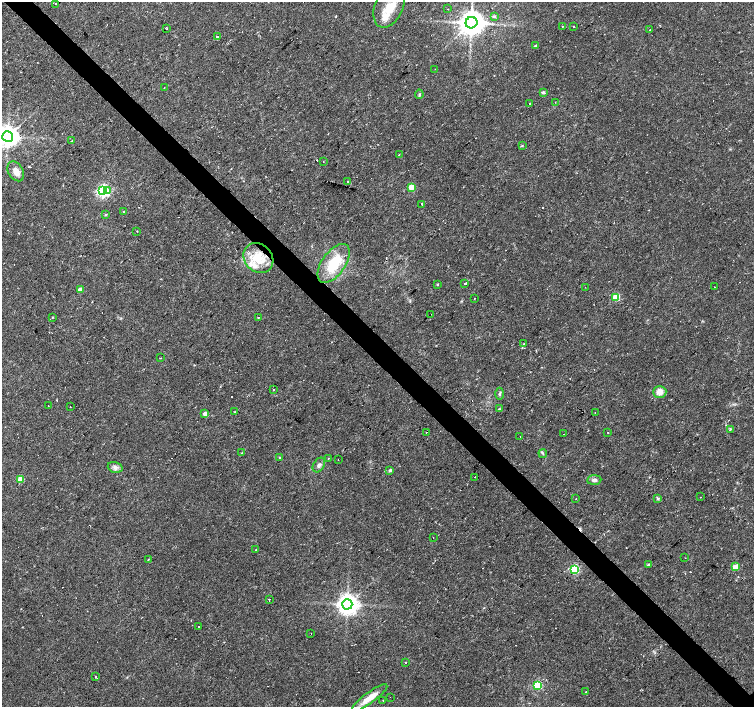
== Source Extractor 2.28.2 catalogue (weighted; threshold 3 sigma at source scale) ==
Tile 11 of 4 x 4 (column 3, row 3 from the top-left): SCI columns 3011-4514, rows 1560-2968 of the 6020 x 6003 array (HDU 1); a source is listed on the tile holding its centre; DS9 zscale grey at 2 x 2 block average (1 PNG px = mean of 2 x 2 image px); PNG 756 x 709 px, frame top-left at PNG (2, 2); each listed source drawn as its Kron ellipse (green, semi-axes under 4 px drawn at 4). Shown black and unused: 4% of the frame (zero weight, under 2 of 3 exposures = <1% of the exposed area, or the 3 px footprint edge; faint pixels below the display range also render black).
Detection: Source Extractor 2.28.2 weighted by HDU 2 'WHT'; one run over the whole footprint, this tile lists its part. Background 0.0355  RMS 0.0036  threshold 0.0163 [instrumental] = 3 sigma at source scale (4.5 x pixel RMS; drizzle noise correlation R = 1.50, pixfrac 1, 0.0396/0.0396 arcsec/px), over >= 5 px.
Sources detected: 114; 21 cosmic-ray / hot-pixel residue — neither listed nor drawn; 2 inside a brighter listed object's ellipse — not listed separately; the other 91 listed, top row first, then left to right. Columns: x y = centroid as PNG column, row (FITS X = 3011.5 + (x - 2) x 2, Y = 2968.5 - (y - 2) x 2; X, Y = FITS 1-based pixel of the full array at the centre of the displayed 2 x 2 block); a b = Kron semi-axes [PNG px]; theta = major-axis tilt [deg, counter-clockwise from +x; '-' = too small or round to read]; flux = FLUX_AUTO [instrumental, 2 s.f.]
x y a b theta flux
55 4 2 2 - 0.41
389 6 22 14 67 20
448 9 2 2 - 0.42
494 16 3 3 - 0.99
471 23 6 5 - 1300
562 26 2 2 - 0.58
573 26 2 2 - 0.61
167 28 2 2 - 1.2
649 30 2 2 - 0.48
217 37 2 2 - 4.1
536 46 2 2 - 3.3
435 69 2 2 - 0.43
164 88 2 2 - 0.94
543 92 3 3 - 1.7
419 94 4 3 - 1
555 102 2 2 - 0.49
529 103 2 2 - 1.1
8 136 5 5 - 720
72 141 2 2 - 0.36
522 146 3 2 - 0.69
399 154 2 2 - 0.35
323 162 2 2 - 0.56
16 171 11 7 -59 6.8
347 181 2 2 - 1.6
411 187 3 3 - 21
103 191 4 3 - 170
107 191 2 2 - 6.9
422 204 2 2 - 1
124 212 3 3 - 0.82
106 215 4 3 - 0.71
137 231 2 2 - 0.49
258 258 16 13 -45 26
334 263 22 11 55 29
465 283 2 2 - 5.2
437 284 3 2 - 0.81
585 287 2 2 - 0.26
715 287 2 2 - 1.5
80 290 3 2 - 7.4
616 297 3 3 - 35
474 298 2 2 - 0.47
431 314 2 2 - 0.57
52 317 3 2 - 0.56
258 318 2 2 - 1.9
524 343 2 2 - 0.72
160 358 2 2 - 0.62
274 390 2 2 - 0.54
660 392 7 6 - 7.1
499 394 6 2 90 1.1
48 405 2 2 - 0.39
70 407 2 2 - 0.39
499 409 3 2 - 0.63
235 412 3 2 - 0.54
595 413 2 2 - 0.43
205 414 3 3 - 6
730 429 4 3 - 0.8
426 432 2 2 - 2.2
607 432 2 2 - 0.59
564 434 2 2 - 1.4
520 436 2 2 - 1.3
241 453 2 2 - 3
543 453 4 3 - 1.2
279 457 3 2 - 0.5
328 458 2 2 - 0.33
338 460 2 2 - 0.82
319 465 8 5 58 3
115 467 7 5 -17 3.1
390 470 3 2 - 2
475 477 2 2 - 0.5
20 479 3 3 - 19
594 480 7 4 4 2.5
701 497 2 2 - 0.75
658 498 4 3 - 1
576 499 2 2 - 0.47
433 538 2 2 - 0.35
256 549 2 2 - 0.3
685 558 2 2 - 0.8
148 559 3 2 - 0.46
649 564 4 3 - 1.1
735 567 3 3 - 16
574 569 3 3 - 75
269 600 2 2 - 2.1
347 604 5 5 - 690
198 626 2 2 - 1.5
311 633 2 2 - 0.34
405 662 2 2 - 6.4
95 677 2 2 - 1.9
537 685 3 3 - 54
586 692 2 2 - 9.2
390 697 2 2 - 0.31
369 698 21 5 36 12
383 700 2 2 - 0.44
Overlapping masked pixels (flux is a lower limit): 1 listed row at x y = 258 258
Isophote crosses this tile's border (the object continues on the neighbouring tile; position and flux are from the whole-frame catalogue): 2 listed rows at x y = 389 6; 8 136
Diffuse or blended objects may show on this block-average render without a row.